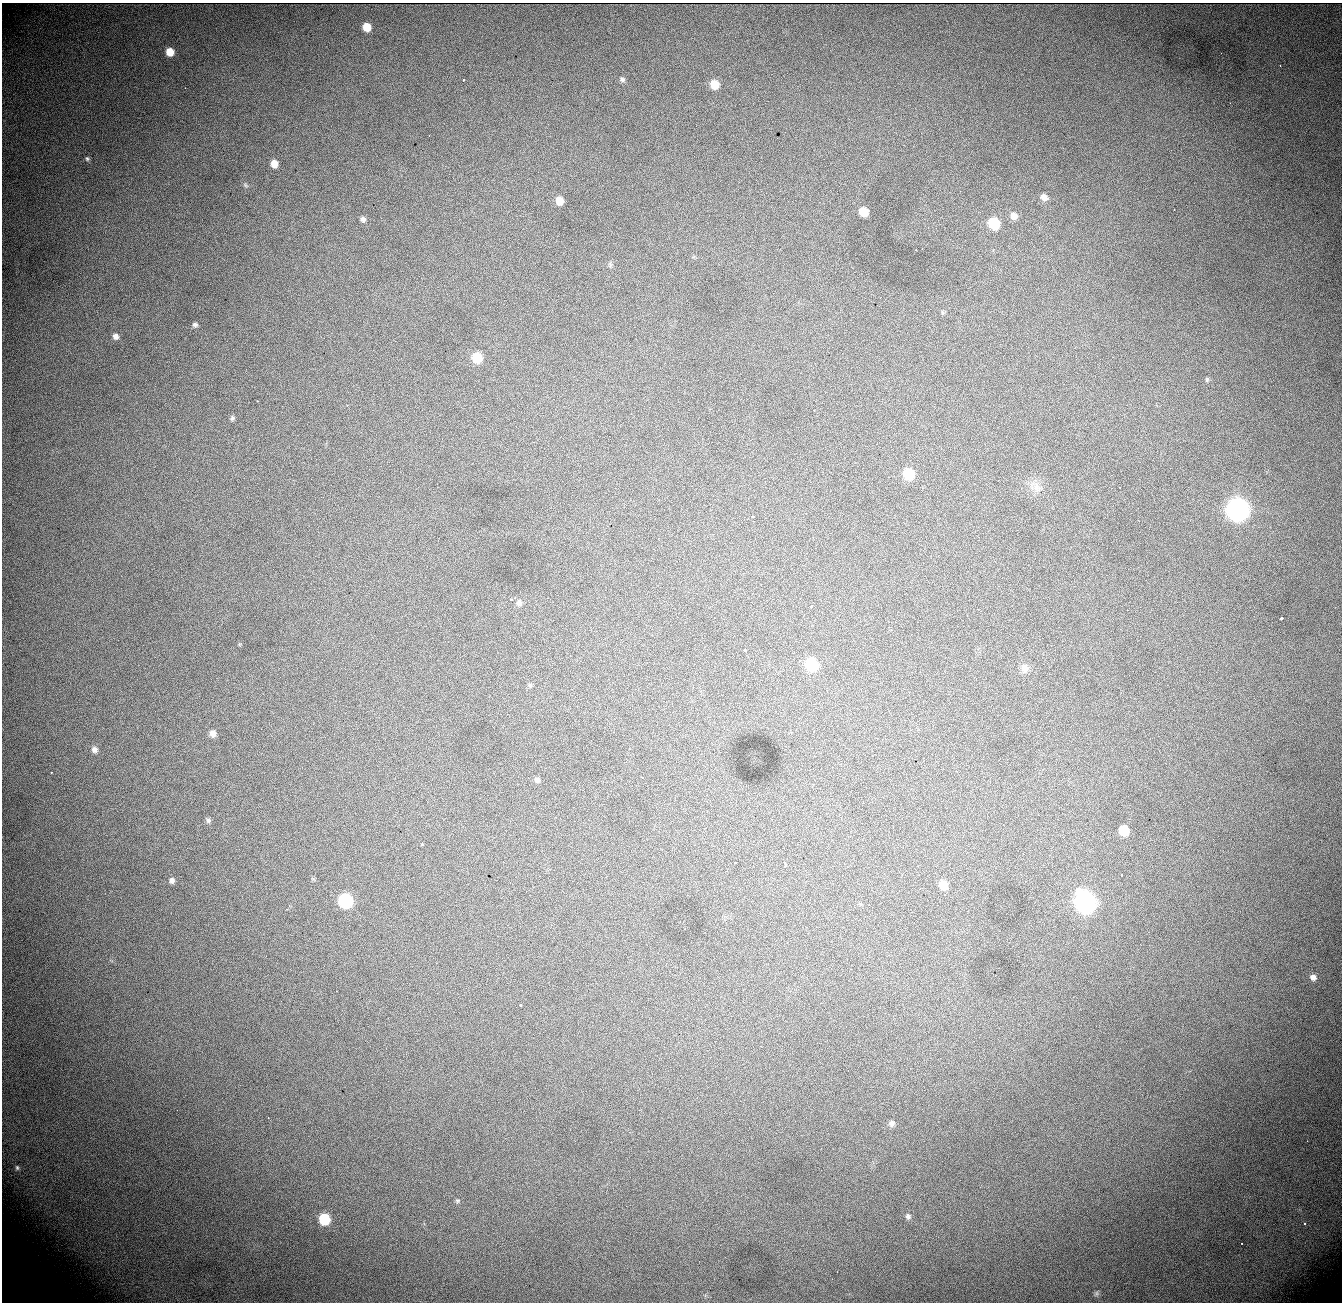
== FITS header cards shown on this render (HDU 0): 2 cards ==
NAXIS1  = 1340
NAXIS2  = 1300

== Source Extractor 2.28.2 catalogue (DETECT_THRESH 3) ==
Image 1340 x 1300 px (HDU 0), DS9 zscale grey, 1 PNG px = 1 image px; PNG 1344 x 1304 px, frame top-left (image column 1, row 1300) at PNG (2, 3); no overlay
Background 1090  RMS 13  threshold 40.2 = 3 sigma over >= 5 px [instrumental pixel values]
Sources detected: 72; all 72 listed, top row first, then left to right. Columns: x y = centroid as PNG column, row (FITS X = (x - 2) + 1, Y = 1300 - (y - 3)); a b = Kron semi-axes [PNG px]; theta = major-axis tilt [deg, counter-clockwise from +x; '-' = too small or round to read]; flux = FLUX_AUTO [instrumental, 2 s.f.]
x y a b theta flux
367 27 6 6 - 17000
170 52 7 6 - 15000
1280 66 2 2 - 660
622 79 8 6 -27 2400
463 80 3 2 - 3000
714 84 7 7 - 20000
185 88 2 2 - 490
429 135 3 2 - 1000
87 159 6 5 - 1500
274 164 7 6 - 10000
245 185 8 5 -37 1700
1044 197 8 7 - 5800
559 201 7 6 - 13000
1174 210 2 2 - 480
864 211 7 6 - 21000
1014 216 9 8 - 6800
363 219 8 7 - 3300
994 223 8 7 - 58000
922 249 3 2 - 960
916 250 3 2 - 1500
610 265 8 4 90 1700
195 325 6 6 - 2500
115 336 7 7 - 4200
477 358 7 7 - 32000
1207 379 7 5 75 1400
257 401 3 2 - 1200
347 405 2 2 - 540
232 418 7 5 60 2100
249 439 2 2 - 4500
909 474 8 7 - 48000
1037 487 15 10 -80 8700
1237 509 9 8 - 930000
752 516 3 2 - 1200
754 521 2 2 - 560
514 598 3 3 - 1200
511 599 3 3 - 2700
519 603 8 7 - 3400
811 606 3 3 - 2100
1281 618 3 3 - 4700
745 650 3 3 - 5600
811 664 8 7 - 77000
1024 668 13 9 -86 6100
530 685 6 5 - 1400
213 733 7 6 - 6300
791 733 3 2 - 1500
94 750 8 7 - 4200
51 772 2 2 - 710
642 777 2 2 - 560
537 780 7 6 - 3000
208 820 7 6 - 2200
1124 830 7 7 - 33000
422 844 3 2 - 5000
735 863 3 2 - 970
785 864 5 3 - 4600
1121 875 3 2 - 990
172 880 6 6 - 3500
943 885 7 6 - 18000
945 895 3 2 - 640
345 900 8 7 - 160000
1085 902 10 8 -60 680000
286 909 3 2 - 600
684 929 2 2 - 550
1313 977 7 7 - 4800
520 1005 3 3 - 6300
760 1046 3 2 - 870
891 1123 7 6 - 3800
17 1168 6 4 -88 1400
457 1201 7 5 0 1400
908 1216 8 6 -55 2800
324 1219 7 7 - 60000
1304 1223 3 2 - 2600
1096 1293 7 5 69 1900